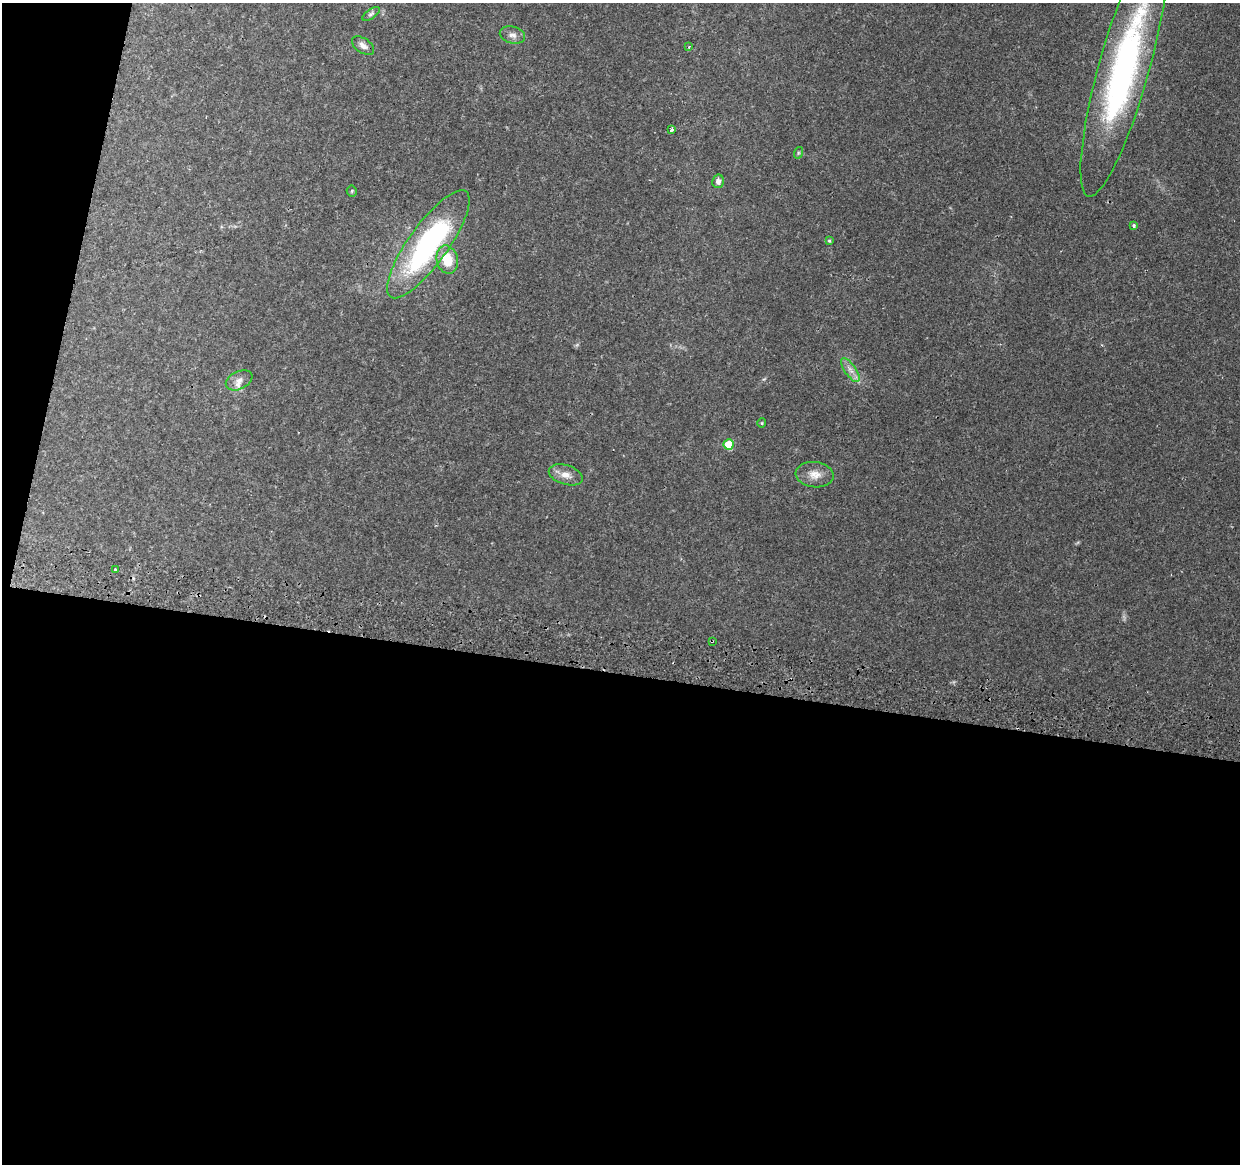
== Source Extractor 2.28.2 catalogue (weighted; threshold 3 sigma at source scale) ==
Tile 13 of 4 x 4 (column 1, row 4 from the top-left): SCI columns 19-1256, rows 331-1492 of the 4979 x 5250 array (HDU 1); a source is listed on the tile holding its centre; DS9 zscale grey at full resolution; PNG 1242 x 1166 px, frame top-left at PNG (2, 3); each listed source drawn as its Kron ellipse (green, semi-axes under 4 px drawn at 4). Shown black and unused: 45% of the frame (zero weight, under 2 of 3 exposures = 3% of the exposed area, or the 3 px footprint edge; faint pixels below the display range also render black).
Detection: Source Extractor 2.28.2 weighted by HDU 2 'WHT'; one run over the whole footprint, this tile lists its part. Background 0.0364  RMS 0.0037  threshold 0.0166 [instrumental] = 3 sigma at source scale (4.5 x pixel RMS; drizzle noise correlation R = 1.50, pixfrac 1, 0.0396/0.0396 arcsec/px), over >= 5 px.
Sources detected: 22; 1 inside a brighter listed object's ellipse — not listed separately; the other 21 listed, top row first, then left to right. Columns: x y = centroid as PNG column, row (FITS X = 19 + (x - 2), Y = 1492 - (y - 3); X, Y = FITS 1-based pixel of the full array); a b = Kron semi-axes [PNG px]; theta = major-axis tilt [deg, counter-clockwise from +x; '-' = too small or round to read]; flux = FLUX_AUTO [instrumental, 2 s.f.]
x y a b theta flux
371 14 10 4 34 0.86
512 35 13 8 -14 2
363 46 12 7 -34 2
689 47 3 3 - 1.1
1124 69 132 25 74 110
672 129 3 3 - 11
798 153 6 3 72 0.43
718 181 7 6 - 1.8
352 191 5 5 - 0.45
1134 226 4 3 - 0.78
829 241 4 3 - 0.4
428 244 65 19 54 70
447 260 14 10 -76 9.7
850 370 14 5 -55 2.3
239 380 14 9 26 2.4
762 423 4 4 - 0.36
729 444 5 5 - 11
566 475 17 9 -17 3.3
815 475 19 12 -6 4.2
116 570 3 3 - 1.4
712 641 3 2 - 0.39
Overlapping masked pixels (flux is a lower limit): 1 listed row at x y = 712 641
Isophote crosses this tile's border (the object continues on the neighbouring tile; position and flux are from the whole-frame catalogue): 1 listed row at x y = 1124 69